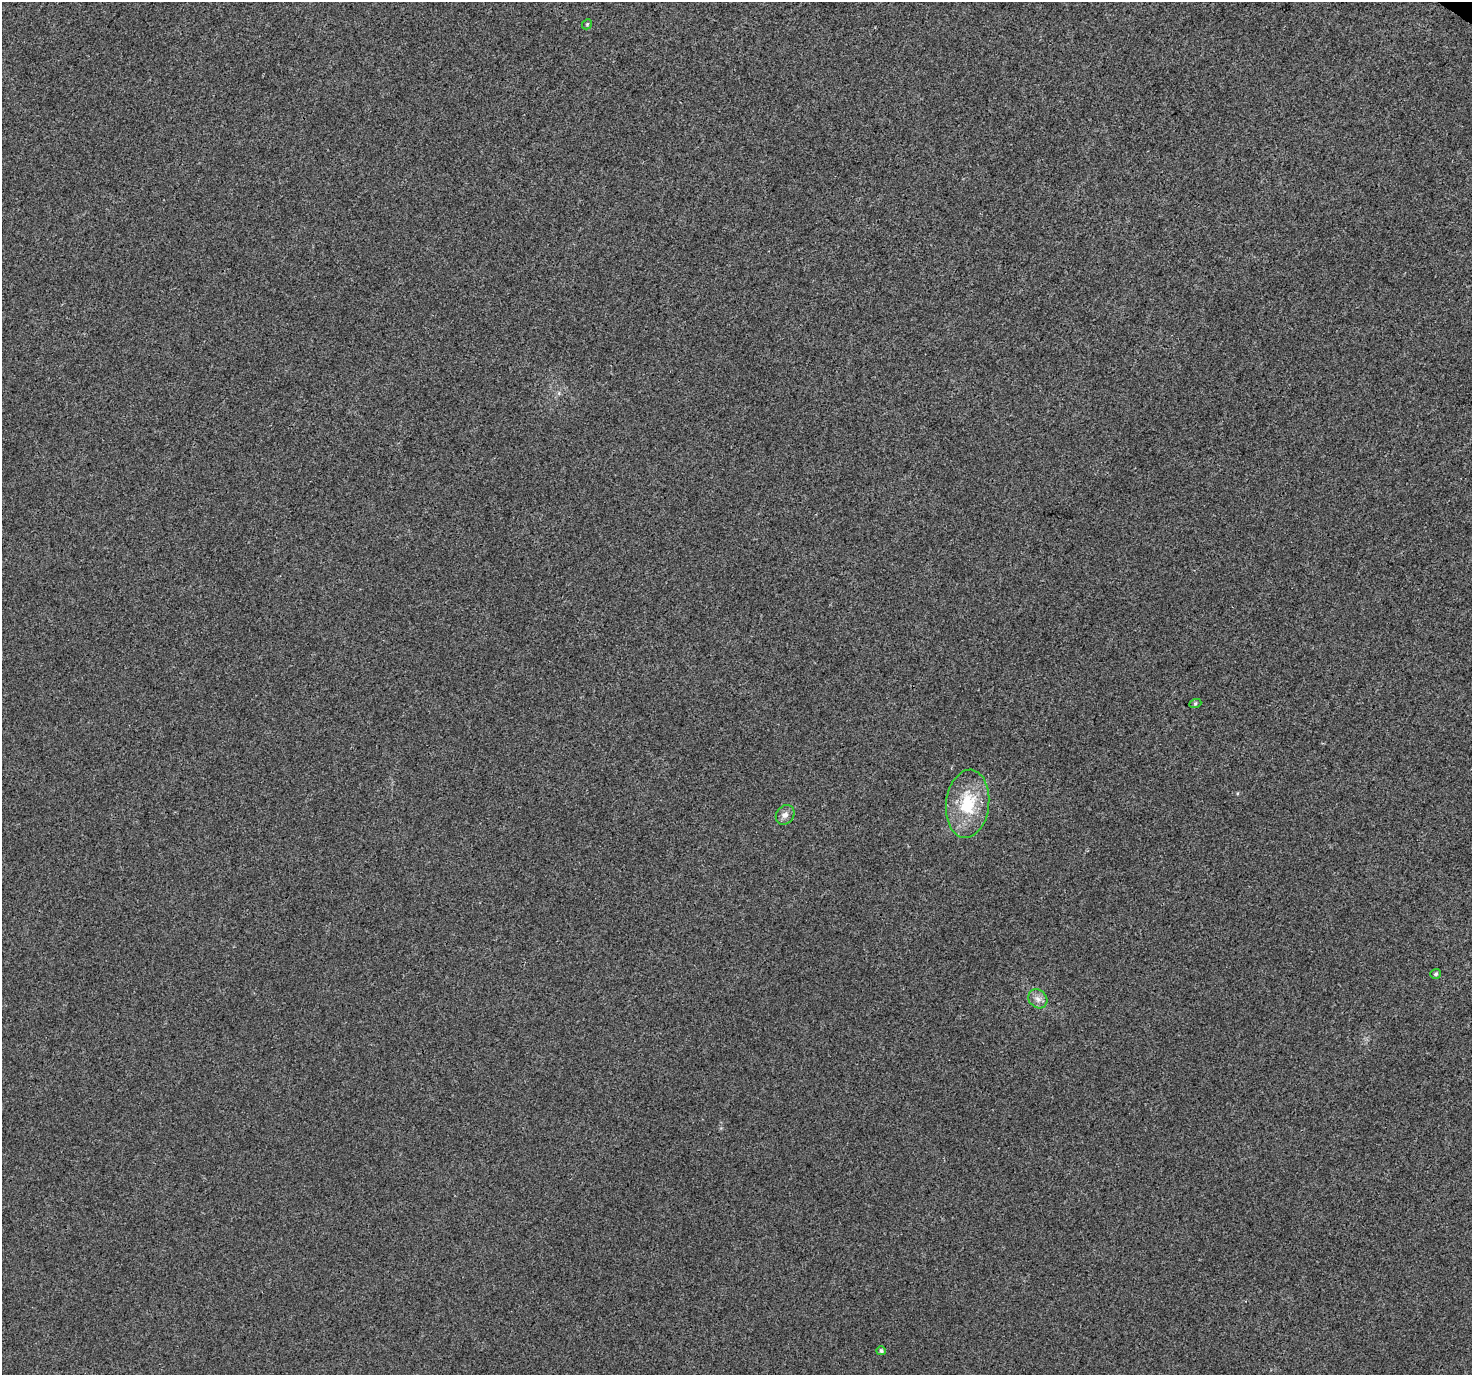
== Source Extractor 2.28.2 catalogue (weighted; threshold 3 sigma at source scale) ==
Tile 10 of 4 x 4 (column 2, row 3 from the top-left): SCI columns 1506-2975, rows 1608-2980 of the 5958 x 6028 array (HDU 1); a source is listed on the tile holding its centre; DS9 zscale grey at full resolution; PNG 1474 x 1377 px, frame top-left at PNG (2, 2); each listed source drawn as its Kron ellipse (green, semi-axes under 4 px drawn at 4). Shown black and unused: <1% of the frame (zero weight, under 3 of 4 exposures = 5% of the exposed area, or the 3 px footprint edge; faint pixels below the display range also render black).
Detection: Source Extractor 2.28.2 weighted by HDU 2 'WHT'; one run over the whole footprint, this tile lists its part. Background 0.00295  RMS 0.0026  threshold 0.0118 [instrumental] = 3 sigma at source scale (4.5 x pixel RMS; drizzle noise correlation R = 1.50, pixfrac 1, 0.0396/0.0396 arcsec/px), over >= 5 px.
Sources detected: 7; all 7 listed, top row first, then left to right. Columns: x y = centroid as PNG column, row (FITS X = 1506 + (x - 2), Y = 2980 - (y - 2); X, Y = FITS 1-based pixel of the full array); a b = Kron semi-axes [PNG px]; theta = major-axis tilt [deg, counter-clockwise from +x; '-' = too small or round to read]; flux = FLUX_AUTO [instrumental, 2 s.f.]
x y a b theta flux
587 24 5 4 - 0.35
1195 704 6 4 20 0.32
968 804 34 21 83 12
785 815 10 8 50 1.4
1436 974 5 5 - 0.49
1038 999 10 8 -44 1.4
881 1351 5 4 - 0.59